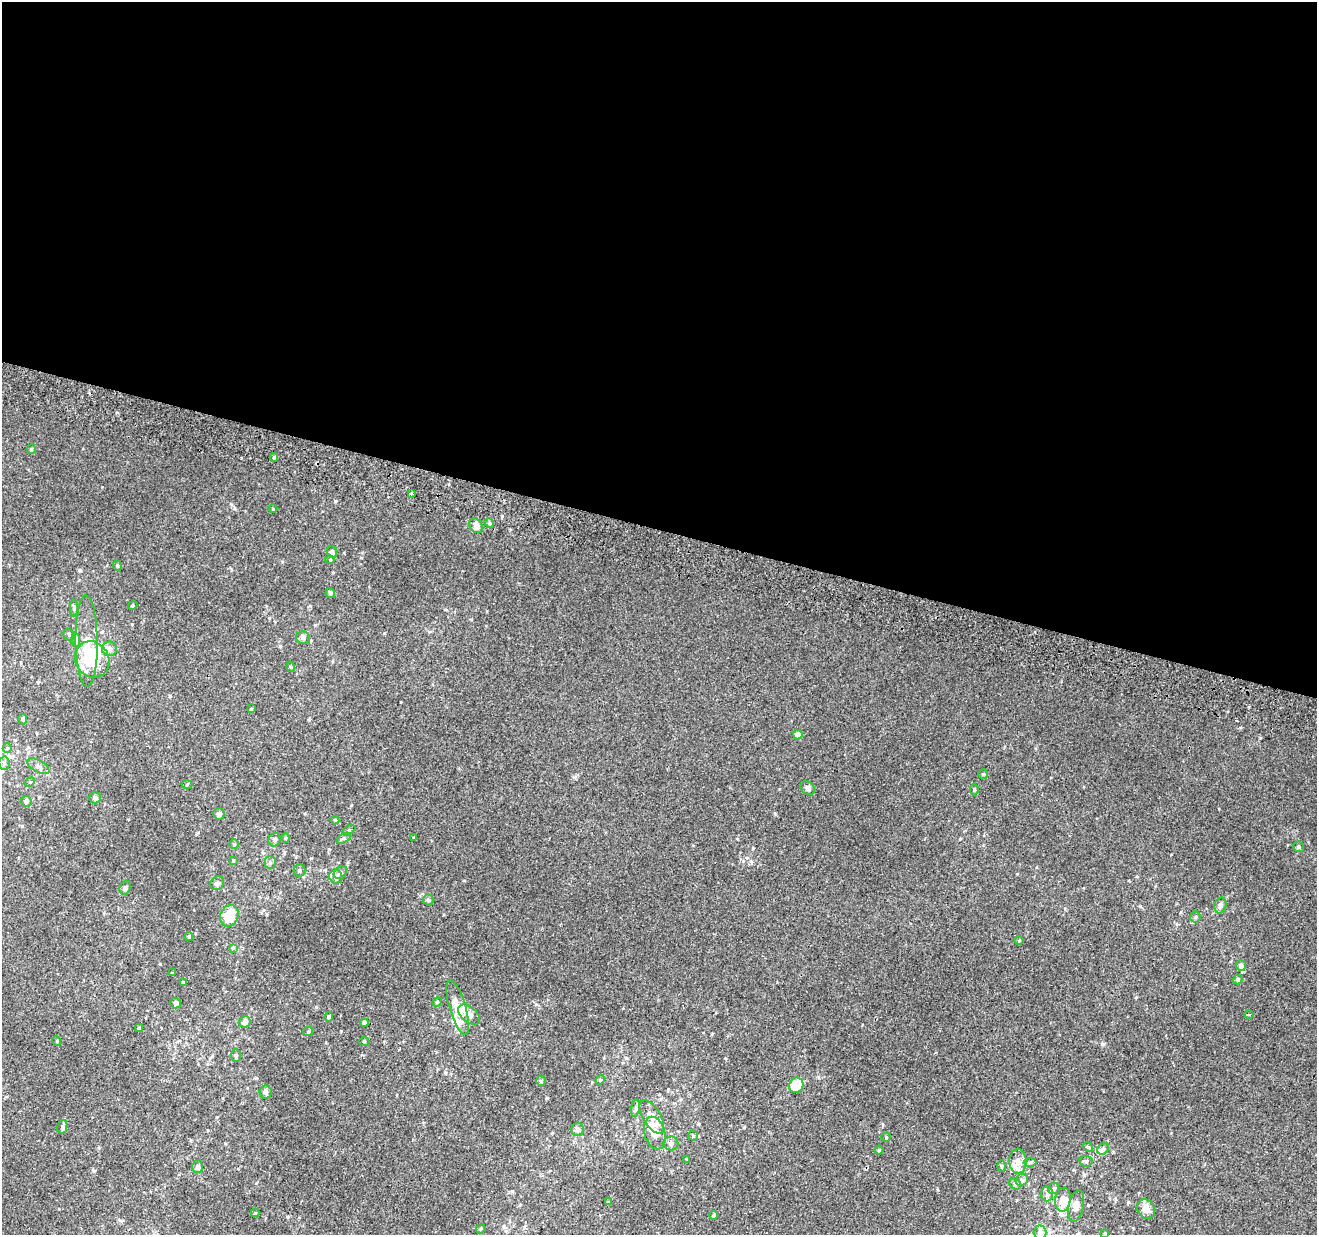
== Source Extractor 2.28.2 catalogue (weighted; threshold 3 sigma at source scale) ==
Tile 3 of 4 x 4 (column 3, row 1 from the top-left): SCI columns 2649-3963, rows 4024-5256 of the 5290 x 5516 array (HDU 1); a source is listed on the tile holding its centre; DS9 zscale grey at full resolution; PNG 1319 x 1237 px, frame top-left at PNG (2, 2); each listed source drawn as its Kron ellipse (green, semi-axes under 4 px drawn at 4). Shown black and unused: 43% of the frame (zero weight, under 2 of 3 exposures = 2% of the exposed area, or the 3 px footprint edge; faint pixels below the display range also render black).
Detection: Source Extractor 2.28.2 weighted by HDU 2 'WHT'; one run over the whole footprint, this tile lists its part. Background 0.00623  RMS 0.0056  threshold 0.0254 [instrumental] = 3 sigma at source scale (4.5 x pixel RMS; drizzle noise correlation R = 1.50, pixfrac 1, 0.0396/0.0396 arcsec/px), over >= 5 px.
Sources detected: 122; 1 inside a brighter object's white glare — neither listed nor drawn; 15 inside a brighter listed object's ellipse — not listed separately; the other 106 listed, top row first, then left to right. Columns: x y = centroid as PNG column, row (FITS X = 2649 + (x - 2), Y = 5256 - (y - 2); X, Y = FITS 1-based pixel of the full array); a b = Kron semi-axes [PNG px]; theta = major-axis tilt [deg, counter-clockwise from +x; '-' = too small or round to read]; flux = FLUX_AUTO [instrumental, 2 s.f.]
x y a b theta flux
31 449 5 4 - 0.69
274 457 4 4 - 0.75
411 493 3 3 - 0.7
273 509 4 3 - 0.41
489 523 5 3 - 0.61
476 526 8 6 -58 2.6
332 552 5 5 - 1.8
330 560 4 4 - 0.53
117 566 5 4 - 0.68
330 593 5 4 - 1.4
133 605 5 3 - 0.54
74 608 8 3 -90 0.82
69 635 6 5 - 1
303 638 7 6 - 1.8
76 640 7 4 -89 1.3
87 641 45 11 -89 13
109 649 7 7 - 3
92 659 18 17 - 18
291 667 5 3 - 0.53
251 709 4 4 - 0.78
23 719 5 4 - 1.2
798 735 5 4 - 4.7
7 748 4 4 - 0.62
4 763 7 5 -88 1.1
38 766 12 6 -29 2.1
983 774 5 4 - 0.7
30 782 5 4 - 0.65
187 784 5 3 - 0.55
808 788 7 6 - 1.8
974 789 6 4 -90 0.75
95 798 6 5 - 1.4
26 801 5 5 - 2
219 814 6 5 - 2
335 820 4 4 - 0.69
349 830 7 4 32 0.97
285 838 5 3 - 0.56
344 838 8 4 31 1.1
414 838 3 3 - 0.6
274 840 7 6 - 1.6
234 844 4 4 - 0.61
1299 847 5 5 - 1.1
233 860 3 3 - 0.47
270 863 6 5 - 1.2
299 871 6 6 - 0.99
340 872 7 5 40 1.2
336 877 7 6 - 2.5
217 883 7 6 - 1.6
125 888 7 5 71 1.1
428 900 5 5 - 1.3
1220 905 8 6 75 1.8
229 916 11 8 67 12
1195 917 5 5 - 0.96
189 937 4 3 - 0.86
1019 941 5 3 - 0.44
233 948 4 3 - 0.86
1241 966 5 5 - 2.2
173 973 3 2 - 0.55
1238 980 5 4 - 1.2
183 982 4 3 - 0.83
437 1002 5 4 - 0.69
176 1003 5 5 - 1.2
458 1007 28 8 -73 6.9
469 1015 13 7 -40 2.4
1249 1015 4 3 - 0.61
329 1017 5 4 - 1.2
245 1022 6 5 - 3.5
364 1023 4 4 - 1.3
139 1028 4 4 - 0.6
308 1032 5 4 - 0.61
57 1041 5 3 - 0.47
364 1041 5 3 - 0.52
236 1056 6 5 - 0.97
600 1080 5 4 - 0.61
541 1081 5 4 - 0.89
796 1085 8 7 - 12
265 1092 6 6 - 1.8
635 1108 8 4 81 1.1
652 1117 19 9 -59 5.1
62 1127 7 5 77 1.2
577 1129 7 6 - 1.5
655 1133 17 10 -74 5.8
693 1136 5 4 - 0.59
886 1137 5 4 - 0.57
671 1143 7 7 - 1.8
1088 1147 5 4 - 0.77
1103 1149 6 5 - 1.3
879 1150 4 4 - 0.67
687 1159 3 2 - 0.46
1086 1161 7 5 -7 1
1018 1162 12 8 -89 4.5
1030 1162 6 4 2 0.86
1001 1166 6 4 -90 0.74
198 1167 6 5 - 1.6
1022 1180 6 5 - 1.2
1015 1184 6 5 - 1
1054 1188 6 5 - 1.1
1047 1194 7 6 - 1.6
1063 1200 12 8 83 5.7
608 1202 4 3 - 0.47
1076 1206 16 7 77 3.4
1146 1209 10 8 -56 4.5
255 1213 4 4 - 0.64
714 1215 4 3 - 0.97
481 1229 5 4 - 0.66
1040 1232 7 6 - 2.3
1105 1233 3 2 - 0.54
Isophote crosses this tile's border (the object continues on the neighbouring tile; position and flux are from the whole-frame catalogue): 1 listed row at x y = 1040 1232
Unlisted compact peaks at least as high as the median listed source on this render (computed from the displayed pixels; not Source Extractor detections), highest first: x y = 1103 1044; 335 501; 753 848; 547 1098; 280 646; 1128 1202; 960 839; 267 915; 384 633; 574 777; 1140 906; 775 814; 132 624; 117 412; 744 1127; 361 558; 536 1004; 170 696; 1260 738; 288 1217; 316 1007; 1017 874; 512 1191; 1249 707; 1219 809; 93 1170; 341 1031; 231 504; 1181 912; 351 805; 160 964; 779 789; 401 702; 725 1058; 737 839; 445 1072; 1136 997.